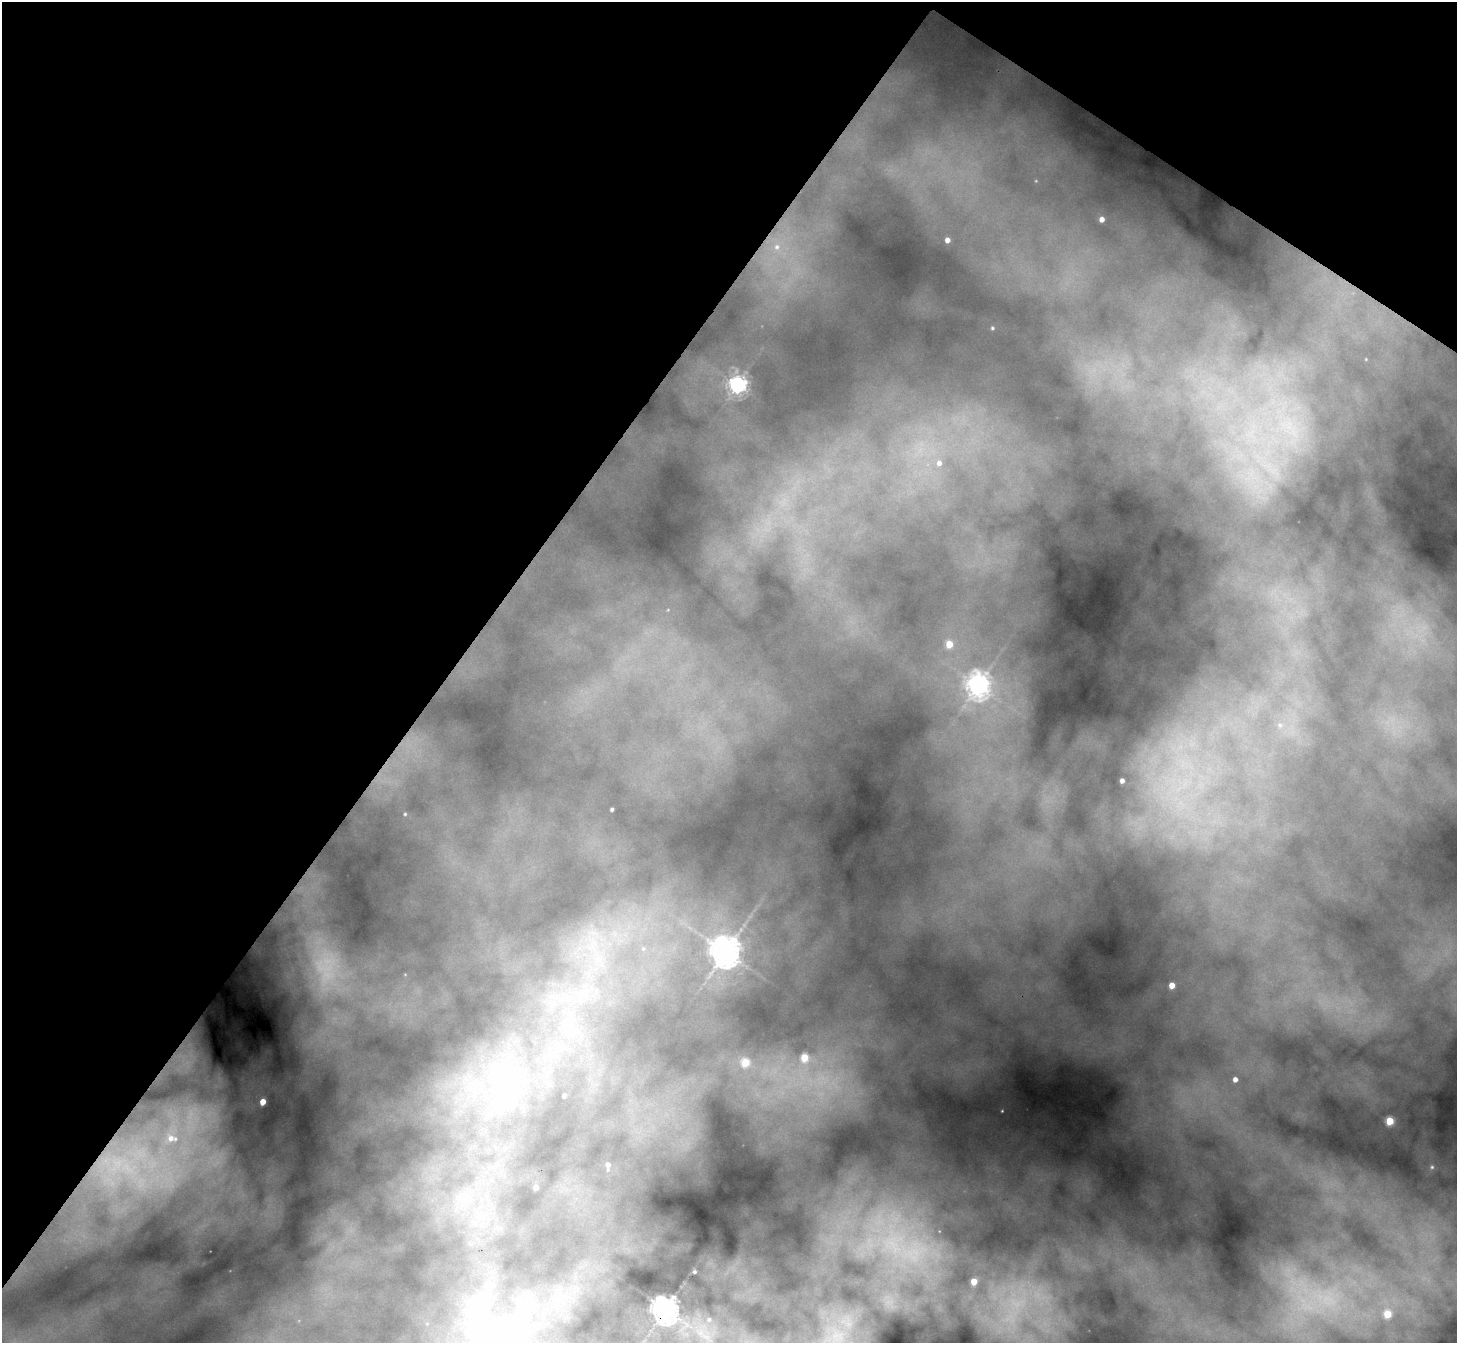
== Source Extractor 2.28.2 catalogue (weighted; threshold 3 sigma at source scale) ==
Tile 2 of 4 x 4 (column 2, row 1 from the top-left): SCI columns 1512-2966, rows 4394-5734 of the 5932 x 5964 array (HDU 1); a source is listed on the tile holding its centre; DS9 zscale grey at full resolution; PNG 1459 x 1345 px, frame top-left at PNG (2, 2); no overlay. Shown black and unused: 36% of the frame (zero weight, under 3 of 4 exposures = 7% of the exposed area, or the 3 px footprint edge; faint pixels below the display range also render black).
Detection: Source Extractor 2.28.2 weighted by HDU 2 'WHT'; one run over the whole footprint, this tile lists its part. Background 1.34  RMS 0.054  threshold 0.243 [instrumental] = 3 sigma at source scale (4.5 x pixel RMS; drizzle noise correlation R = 1.50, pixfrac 1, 0.05/0.05 arcsec/px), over >= 5 px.
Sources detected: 45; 9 too faint to see at this stretch — not listed; the other 36 listed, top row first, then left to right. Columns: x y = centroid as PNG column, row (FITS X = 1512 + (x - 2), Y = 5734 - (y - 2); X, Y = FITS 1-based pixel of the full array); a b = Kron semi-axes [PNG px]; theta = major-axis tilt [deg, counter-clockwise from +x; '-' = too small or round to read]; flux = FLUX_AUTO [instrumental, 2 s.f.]
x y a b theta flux
1102 219 5 5 - 43
947 240 4 4 - 36
777 247 10 9 - 43
992 328 4 4 - 7.8
738 385 7 6 - 2700
939 463 7 7 - 33
1269 466 71 19 -40 580
949 644 5 5 - 130
978 685 10 8 68 4000
1280 725 8 7 - 26
1122 781 5 5 - 35
612 809 3 3 - 11
405 814 3 3 - 5.8
592 944 34 21 -84 400
643 949 7 7 - 21
725 952 13 10 61 6900
1172 985 5 4 - 84
569 1024 13 6 42 49
804 1058 5 5 - 170
745 1063 5 5 - 200
1235 1079 4 4 - 36
500 1086 46 25 -88 600
564 1096 4 4 - 27
263 1102 5 4 - 87
1390 1121 5 5 - 200
171 1138 15 14 - 120
608 1165 5 5 - 23
1432 1167 6 5 - 13
536 1187 4 4 - 41
464 1198 17 12 -34 100
695 1272 3 3 - 7.6
974 1281 6 5 - 98
665 1310 12 8 58 6500
1387 1314 5 5 - 190
709 1320 7 6 - 19
706 1337 23 8 -31 95
Overlapping masked pixels (flux is a lower limit): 1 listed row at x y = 665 1310
Unlisted compact peaks at least as high as the median listed source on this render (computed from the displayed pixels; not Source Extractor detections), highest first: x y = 1002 1111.